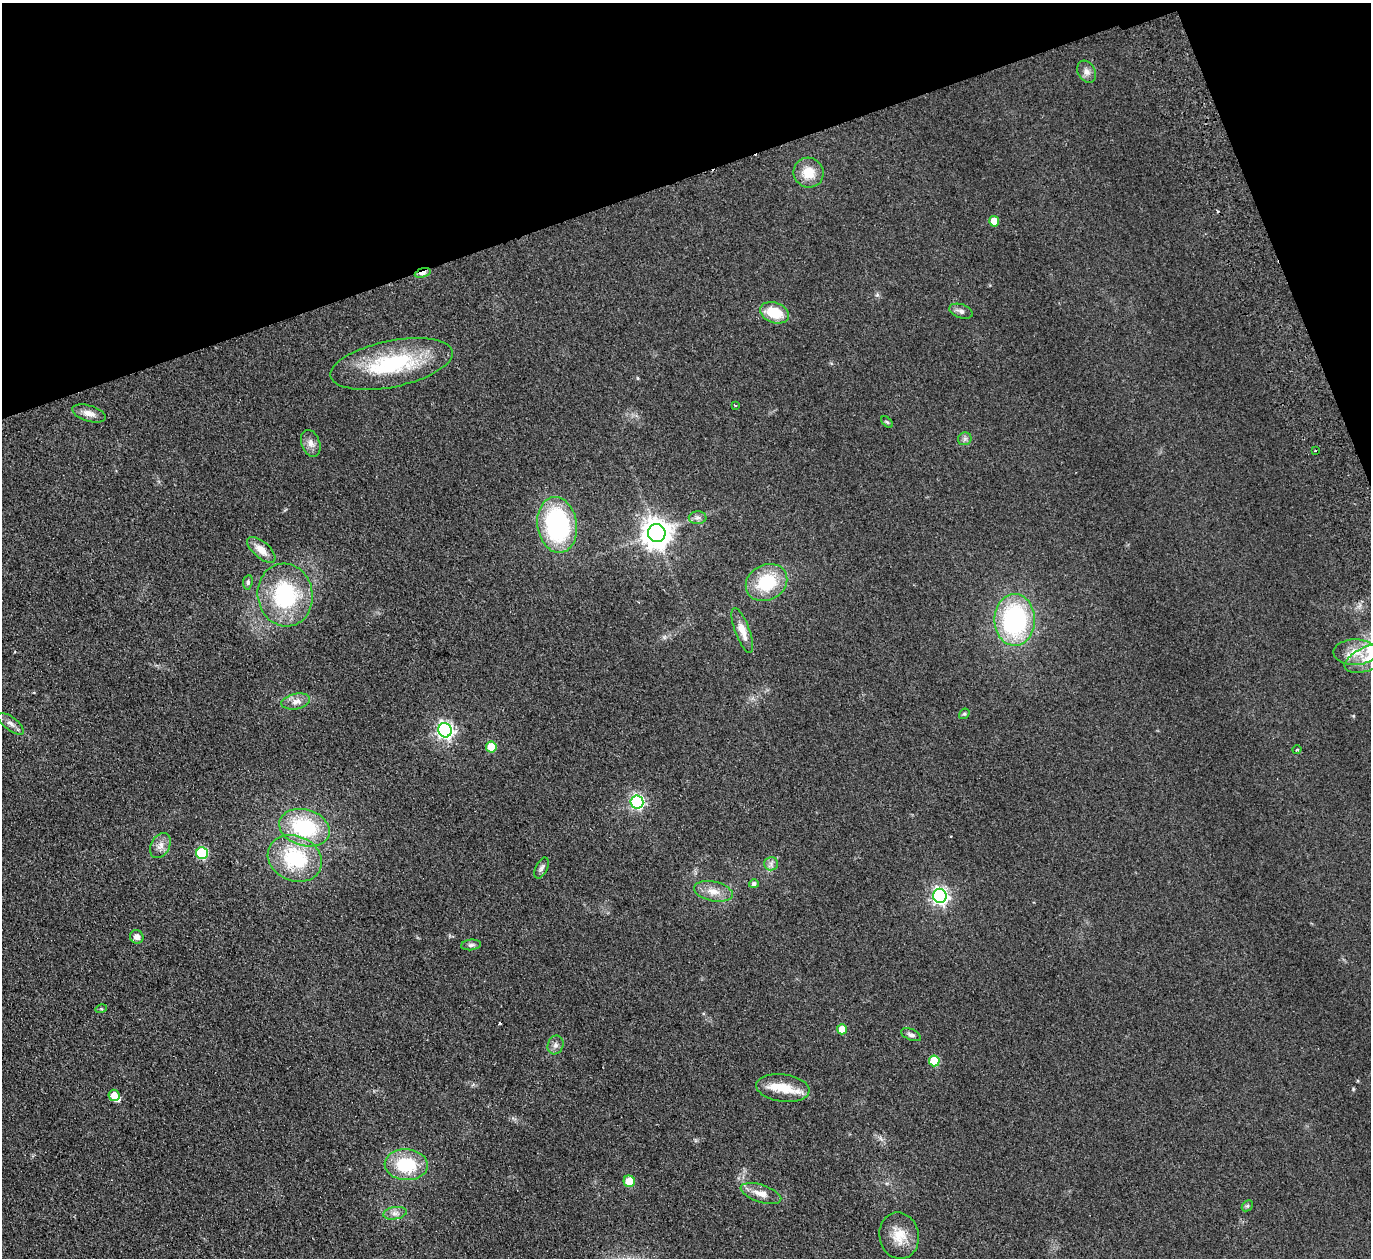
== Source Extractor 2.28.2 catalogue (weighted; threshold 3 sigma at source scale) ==
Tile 3 of 4 x 4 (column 3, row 1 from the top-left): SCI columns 2793-4161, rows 4076-5331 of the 5585 x 5508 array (HDU 1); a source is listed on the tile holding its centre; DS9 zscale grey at full resolution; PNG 1373 x 1260 px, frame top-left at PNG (2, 3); each listed source drawn as its Kron ellipse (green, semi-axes under 4 px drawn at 4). Shown black and unused: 17% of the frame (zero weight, under 2 of 3 exposures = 3% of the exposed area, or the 3 px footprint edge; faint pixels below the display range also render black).
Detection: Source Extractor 2.28.2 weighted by HDU 2 'WHT'; one run over the whole footprint, this tile lists its part. Background 0.0914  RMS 0.01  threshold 0.0452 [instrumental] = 3 sigma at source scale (4.5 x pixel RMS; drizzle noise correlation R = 1.50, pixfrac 1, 0.05/0.05 arcsec/px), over >= 5 px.
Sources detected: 60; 2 inside a brighter object's white glare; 2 cosmic-ray / hot-pixel residue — neither listed nor drawn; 1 inside a brighter listed object's ellipse — not listed separately; the other 55 listed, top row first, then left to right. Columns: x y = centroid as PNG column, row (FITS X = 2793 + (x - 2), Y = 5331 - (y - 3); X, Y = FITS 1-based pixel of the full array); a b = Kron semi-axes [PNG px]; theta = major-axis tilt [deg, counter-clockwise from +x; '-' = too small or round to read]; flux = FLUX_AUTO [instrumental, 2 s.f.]
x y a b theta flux
1087 72 11 8 -60 5.4
808 173 15 15 - 19
994 221 5 5 - 18
423 273 8 4 19 14
961 311 12 7 -19 3.9
774 313 15 10 -20 26
392 364 62 23 12 91
735 405 3 3 - 1.3
89 413 17 8 -17 7.7
887 422 7 4 -44 1.3
965 439 7 6 - 2.5
311 443 14 9 -70 6.3
1315 451 3 2 - 1.6
698 518 9 6 1 3.4
557 525 28 19 -82 140
657 533 9 8 - 1400
261 550 17 8 -41 11
248 582 7 4 82 1.9
767 582 21 17 29 47
285 595 31 27 -80 87
1015 620 26 20 90 140
742 630 24 7 -70 11
1355 652 21 13 1 17
1370 658 27 12 22 21
296 701 14 8 10 6.9
964 714 6 4 41 1.4
11 724 15 6 -37 5
445 730 7 7 - 300
491 747 5 5 - 26
1297 749 4 3 - 1.2
637 802 6 6 - 190
304 828 26 18 -16 75
160 845 13 9 62 7
202 853 6 6 - 78
295 858 28 22 -24 69
771 864 7 6 - 3.3
541 868 11 6 63 3.2
754 884 5 4 - 2.9
713 891 20 10 -12 11
940 896 7 6 - 310
137 937 7 6 - 5.5
471 945 10 5 5 2.6
101 1009 6 3 17 0.99
842 1029 5 5 - 16
911 1035 10 5 -23 3.3
556 1045 9 7 70 3.9
934 1061 5 5 - 38
783 1088 27 13 -8 21
114 1095 5 5 - 13
406 1165 21 15 -4 48
629 1181 6 5 - 22
761 1194 21 8 -18 11
1247 1206 6 4 43 1.7
395 1213 12 6 10 4.7
899 1236 23 19 -79 21
Overlapping masked pixels (flux is a lower limit): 1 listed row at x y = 423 273
Isophote crosses this tile's border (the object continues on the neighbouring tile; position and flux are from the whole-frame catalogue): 1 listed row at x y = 1370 658
Unlisted compact peaks at least as high as the median listed source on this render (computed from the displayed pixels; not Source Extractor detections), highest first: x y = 1353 1089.